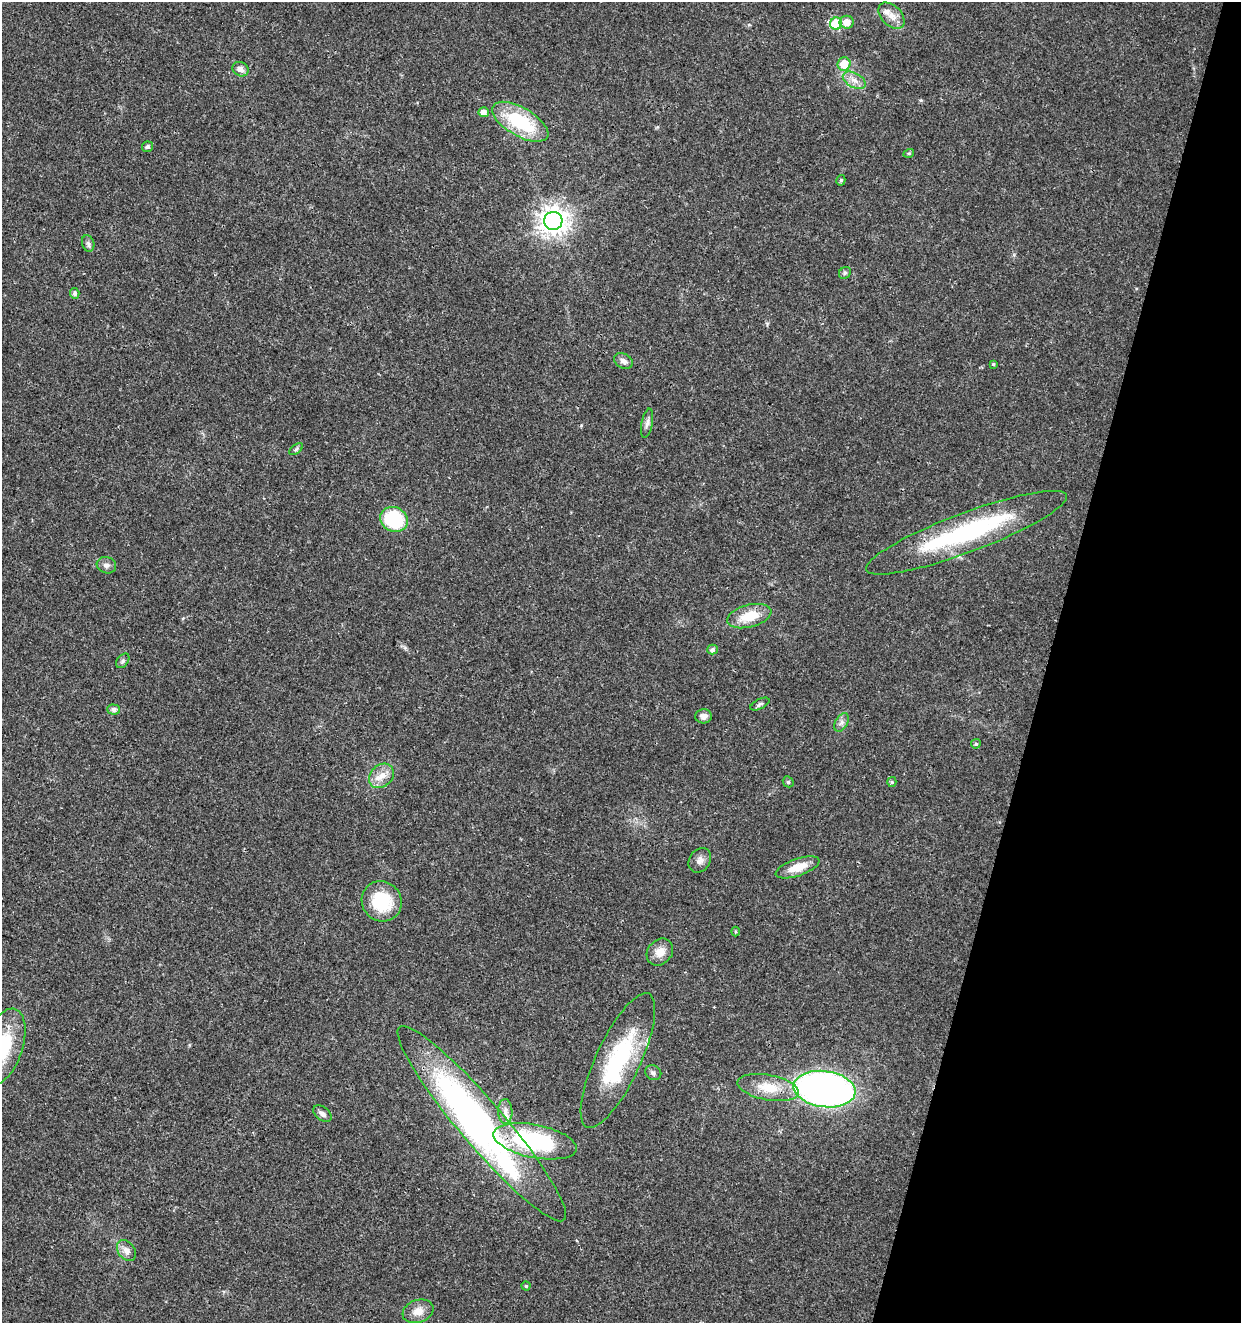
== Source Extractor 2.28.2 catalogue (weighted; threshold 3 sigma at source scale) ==
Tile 8 of 4 x 4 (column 4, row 2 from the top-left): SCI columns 4002-5240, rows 2646-3966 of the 5462 x 5297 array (HDU 1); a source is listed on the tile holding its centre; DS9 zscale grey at full resolution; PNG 1243 x 1325 px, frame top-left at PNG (2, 2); each listed source drawn as its Kron ellipse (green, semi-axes under 4 px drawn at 4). Shown black and unused: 16% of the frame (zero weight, under 3 of 4 exposures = <1% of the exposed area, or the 3 px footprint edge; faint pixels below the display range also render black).
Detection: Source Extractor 2.28.2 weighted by HDU 2 'WHT'; one run over the whole footprint, this tile lists its part. Background 0.0178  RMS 0.0021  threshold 0.00932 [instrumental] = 3 sigma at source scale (4.5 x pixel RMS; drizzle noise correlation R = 1.50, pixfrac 1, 0.0396/0.0396 arcsec/px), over >= 5 px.
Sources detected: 55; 2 inside a brighter object's white glare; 1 cosmic-ray / hot-pixel residue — neither listed nor drawn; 2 inside a brighter listed object's ellipse — not listed separately; the other 50 listed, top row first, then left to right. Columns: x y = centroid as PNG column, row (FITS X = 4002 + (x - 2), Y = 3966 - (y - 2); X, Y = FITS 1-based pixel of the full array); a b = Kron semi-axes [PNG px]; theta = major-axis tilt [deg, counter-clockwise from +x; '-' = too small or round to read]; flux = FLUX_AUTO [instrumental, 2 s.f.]
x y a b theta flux
891 16 15 10 -46 2
847 22 7 6 - 1.8
836 24 6 6 - 11
844 64 7 6 - 4
240 69 8 7 - 1
854 80 12 7 -29 1.5
484 112 5 5 - 1.2
520 122 31 14 -30 14
147 147 5 5 - 0.55
909 153 5 3 - 0.23
841 180 5 4 - 0.35
553 221 9 9 - 250
88 243 8 6 -73 0.55
845 273 6 5 - 0.39
75 293 5 4 - 0.74
623 361 10 7 -28 0.94
993 364 4 4 - 0.28
647 423 15 5 79 0.9
296 449 8 4 37 0.36
394 519 14 12 -27 14
966 533 107 20 21 31
106 565 10 8 -17 0.95
749 616 23 11 15 5.4
712 650 5 5 - 0.53
123 661 8 5 53 0.44
760 704 10 5 26 0.5
113 710 6 5 - 0.79
704 716 8 7 - 1
841 722 10 6 59 0.77
976 744 5 4 - 0.38
381 776 13 11 43 2.3
788 782 6 5 - 0.32
892 782 5 4 - 0.32
700 860 13 10 55 1.3
798 867 23 8 19 3.6
382 901 21 19 -47 9.9
735 932 5 3 - 0.19
660 952 14 12 48 2.3
3 1047 40 19 71 11
618 1061 74 22 65 22
653 1073 8 7 - 0.65
768 1088 31 12 -10 5.1
825 1089 31 18 -7 110
505 1111 12 7 -88 1.2
322 1114 10 6 -38 0.95
482 1124 127 22 -49 72
535 1141 42 16 -11 26
126 1251 11 8 -54 1.4
526 1286 4 4 - 0.29
418 1311 16 11 20 2.2
Overlapping masked pixels (flux is a lower limit): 1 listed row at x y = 966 533
Isophote crosses this tile's border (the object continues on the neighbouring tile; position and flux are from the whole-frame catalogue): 1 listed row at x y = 3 1047